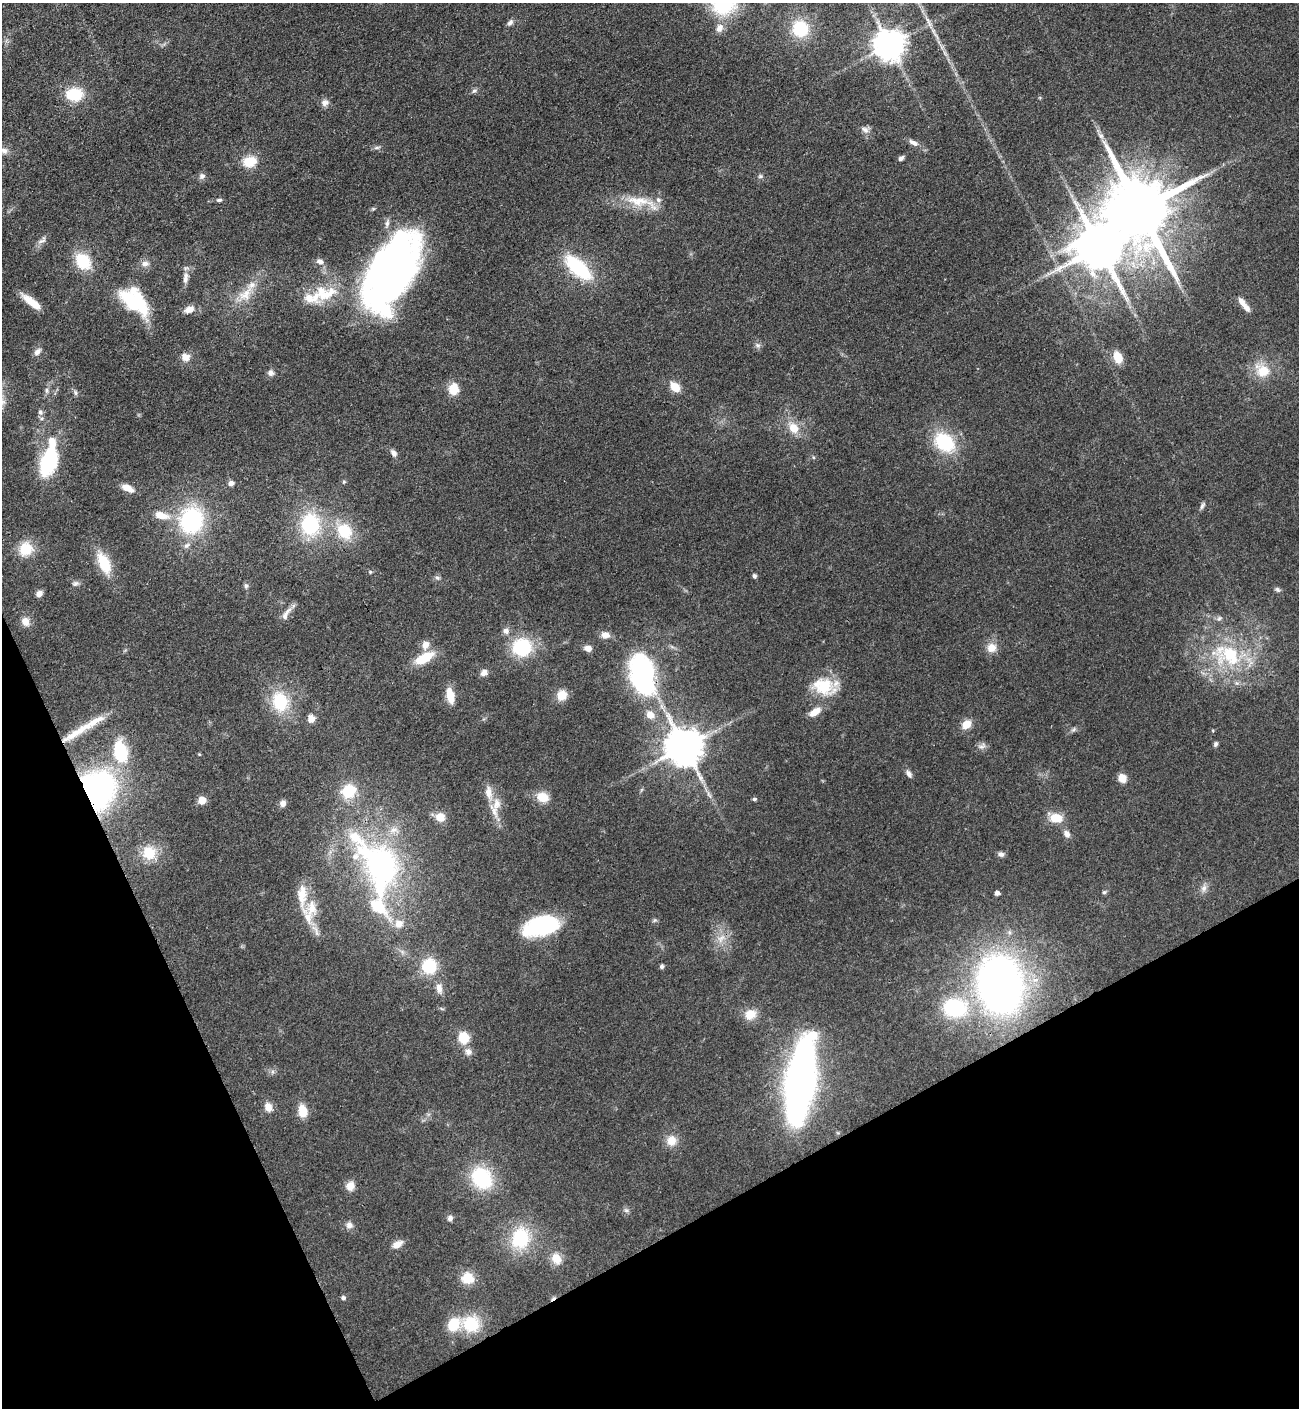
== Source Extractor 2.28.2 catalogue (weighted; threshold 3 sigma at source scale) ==
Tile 14 of 4 x 4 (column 2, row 4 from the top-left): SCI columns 1676-2972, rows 100-1505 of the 5807 x 5820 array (HDU 1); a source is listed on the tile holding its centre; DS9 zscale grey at full resolution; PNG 1301 x 1410 px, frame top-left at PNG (2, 3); no overlay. Shown black and unused: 22% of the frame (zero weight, under 3 of 4 exposures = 9% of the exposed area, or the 3 px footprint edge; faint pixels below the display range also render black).
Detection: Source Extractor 2.28.2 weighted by HDU 2 'WHT'; one run over the whole footprint, this tile lists its part. Background 0.0416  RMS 0.0055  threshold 0.025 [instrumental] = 3 sigma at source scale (4.5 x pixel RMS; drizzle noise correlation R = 1.50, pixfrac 1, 0.05/0.05 arcsec/px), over >= 5 px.
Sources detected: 163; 4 inside a brighter object's white glare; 1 cosmic-ray / hot-pixel residue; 1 long thin detection or spike segment (spike, bleed or trail) — not listed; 17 inside a brighter listed object's ellipse — not listed separately; the other 140 listed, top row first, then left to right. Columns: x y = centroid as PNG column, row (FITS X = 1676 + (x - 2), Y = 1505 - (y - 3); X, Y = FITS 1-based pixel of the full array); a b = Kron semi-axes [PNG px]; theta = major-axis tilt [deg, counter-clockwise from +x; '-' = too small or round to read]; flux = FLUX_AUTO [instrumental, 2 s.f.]
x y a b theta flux
724 4 21 19 12 46
510 22 9 7 50 1.9
719 28 11 8 61 4.1
800 29 16 15 - 26
889 45 9 9 - 970
474 91 8 6 16 1.4
74 94 19 14 0 19
325 103 11 9 18 2.9
865 130 11 9 -18 2.8
1101 136 10 6 -45 2.2
914 143 14 7 -26 3.2
377 147 10 4 5 1.4
4 151 11 8 -15 3.1
901 158 8 5 35 1.7
249 161 15 11 12 13
202 176 9 7 45 2
760 176 7 5 21 1.1
219 200 7 5 7 1.4
638 201 37 13 -9 17
1139 209 20 15 -64 6500
42 240 15 7 41 2.7
83 261 17 13 -52 21
320 261 11 7 -22 2.8
145 264 11 8 7 3.3
578 267 26 11 -42 51
393 269 75 36 59 310
185 278 17 7 86 3.9
245 294 31 14 42 13
325 294 36 22 9 25
32 302 24 7 -38 11
131 302 37 18 -55 31
1246 307 13 6 -48 3.9
189 309 12 8 22 4.9
757 345 8 7 - 1.8
37 352 11 7 50 2.7
186 357 10 8 -16 5.1
1118 357 15 9 -67 8.6
1262 370 22 17 -40 14
271 373 8 7 - 2.4
675 387 10 7 -46 10
453 389 13 12 - 8.8
47 390 8 6 -77 1.6
75 392 8 6 -74 1.3
40 412 7 6 - 1.5
41 418 7 7 - 1.5
794 428 16 11 -51 9.2
944 442 23 17 -41 34
393 453 9 6 -57 2.5
813 457 5 3 - 0.62
49 461 24 12 74 63
344 482 6 4 68 0.9
231 483 7 6 - 2
127 488 13 6 -27 6.2
1202 506 10 5 62 1.5
161 515 18 8 -11 8.5
191 520 27 23 71 63
310 524 26 22 -87 41
344 531 20 16 -51 21
26 549 16 14 48 14
104 563 26 12 -65 18
370 572 5 4 - 0.8
754 576 5 4 - 1.4
437 578 7 6 - 1.4
75 583 10 7 7 1.8
246 586 8 5 -81 1.4
1277 589 8 6 -33 1.4
39 593 7 6 - 3.1
286 614 23 7 58 3.9
1219 618 8 6 44 1.5
25 622 11 9 -70 4.8
506 631 9 8 - 2.6
605 635 11 9 -9 4.1
425 645 11 8 69 4.4
522 647 17 16 - 38
588 648 8 6 -14 4.1
992 648 12 11 - 6.3
1230 655 40 32 0 50
424 658 26 11 28 14
484 673 9 7 23 3.2
642 674 43 26 -78 98
824 686 32 21 -17 21
450 695 15 8 -79 11
562 695 11 11 - 8
280 701 21 17 -72 27
815 712 14 8 33 6.7
311 719 7 7 - 4.9
967 724 10 8 43 7
1073 730 8 5 45 1.3
79 731 52 8 33 15
1216 744 7 5 67 1.2
982 746 13 7 28 2.4
684 747 11 10 - 1700
120 752 22 13 -78 31
199 754 4 4 - 0.59
909 774 11 6 -59 2.3
1122 778 8 7 - 6.7
349 791 16 14 46 18
102 792 46 23 76 110
542 797 12 10 -19 9.7
754 799 5 4 - 1.1
202 800 5 5 - 15
283 803 8 7 - 3
497 804 18 14 67 8.1
440 817 11 10 - 6.8
1056 818 13 9 -3 11
1067 834 10 8 -58 2.8
149 853 13 12 - 15
1001 854 8 6 -13 1.9
380 867 74 46 -67 150
1204 888 11 8 65 2.9
1104 892 6 5 - 1.2
997 893 4 4 - 3
312 908 23 16 89 12
654 920 7 5 21 0.98
542 926 36 19 15 52
721 938 15 10 40 6.3
429 966 15 14 - 23
662 966 5 5 - 1.4
1000 984 40 31 -79 360
439 988 15 9 -83 4
955 1008 25 20 -3 45
750 1014 16 13 26 8.1
464 1037 11 10 - 13
468 1052 9 8 - 3.1
272 1072 7 4 72 1.1
800 1081 52 17 81 440
268 1107 10 8 -72 5.2
303 1111 14 10 -75 8.6
671 1141 13 12 - 7.3
482 1178 23 19 -52 39
350 1186 11 9 75 5.3
626 1210 8 6 -2 1.5
450 1218 7 6 - 1.9
349 1225 10 9 - 2.9
520 1238 25 21 79 33
397 1244 13 8 28 4.8
556 1259 13 11 -61 8
467 1278 12 11 - 12
343 1298 5 5 - 1.5
471 1324 20 18 -18 24
Overlapping masked pixels (flux is a lower limit): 4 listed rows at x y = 1230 655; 642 674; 79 731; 102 792
Isophote crosses this tile's border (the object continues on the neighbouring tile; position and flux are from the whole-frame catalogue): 2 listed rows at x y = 724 4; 4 151